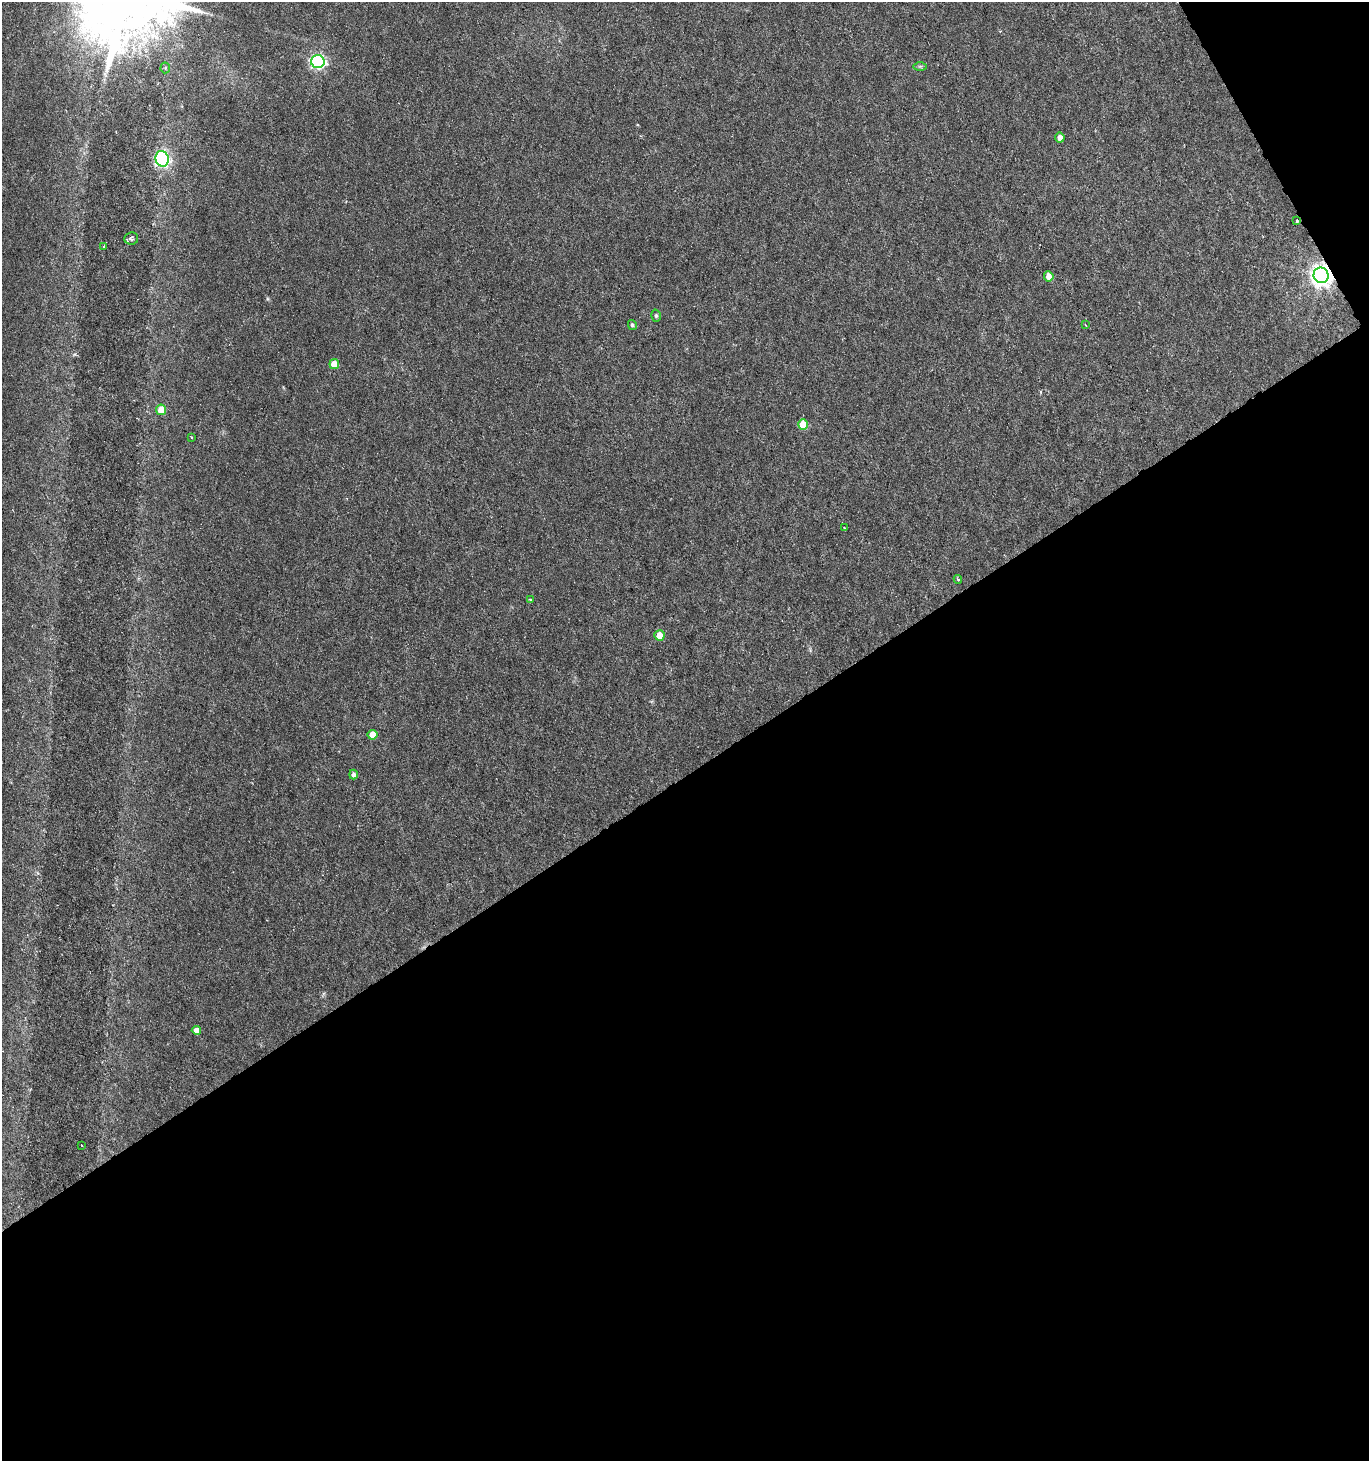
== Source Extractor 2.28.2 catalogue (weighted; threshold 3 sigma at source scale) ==
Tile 4 of 2 x 2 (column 2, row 2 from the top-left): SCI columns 1430-2796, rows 1-1459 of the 2875 x 2918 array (HDU 1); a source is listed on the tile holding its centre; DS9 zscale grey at full resolution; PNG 1371 x 1463 px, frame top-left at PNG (2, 2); each listed source drawn as its Kron ellipse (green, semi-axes under 4 px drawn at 4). Shown black and unused: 49% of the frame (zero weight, under 3 of 6 exposures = <1% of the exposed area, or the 3 px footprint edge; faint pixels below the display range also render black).
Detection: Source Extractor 2.28.2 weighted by HDU 2 'WHT'; one run over the whole footprint, this tile lists its part. Background 0.00886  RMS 0.0018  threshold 0.00716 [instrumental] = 3 sigma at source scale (4.09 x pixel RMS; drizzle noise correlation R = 1.36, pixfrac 0.8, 0.0396/0.0396 arcsec/px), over >= 5 px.
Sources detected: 26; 1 cosmic-ray / hot-pixel residue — neither listed nor drawn; the other 25 listed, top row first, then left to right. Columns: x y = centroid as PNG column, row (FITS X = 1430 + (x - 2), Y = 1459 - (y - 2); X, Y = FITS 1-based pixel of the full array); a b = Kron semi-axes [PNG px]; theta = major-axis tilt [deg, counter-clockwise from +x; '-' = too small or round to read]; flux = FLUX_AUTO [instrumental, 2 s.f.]
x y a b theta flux
318 62 7 6 - 39
920 66 7 4 0 0.28
165 68 5 5 - 0.24
1060 137 5 4 - 1.1
162 159 8 6 -72 40
1297 221 4 3 - 0.22
131 239 7 6 - 0.65
103 246 3 2 - 0.2
1321 275 8 7 - 130
1049 276 5 4 - 1.6
656 316 6 5 - 0.27
632 325 5 4 - 0.37
1085 325 3 2 - 0.17
334 364 5 4 - 3
161 410 5 5 - 2.6
803 424 5 4 - 3.7
191 437 3 3 - 0.42
844 528 2 2 - 0.15
958 579 4 3 - 0.2
531 600 3 3 - 0.31
659 635 5 5 - 2.5
373 735 5 5 - 2.4
353 775 5 4 - 0.54
196 1030 4 4 - 1.2
82 1145 3 2 - 0.16
Overlapping masked pixels (flux is a lower limit): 1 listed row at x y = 1321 275